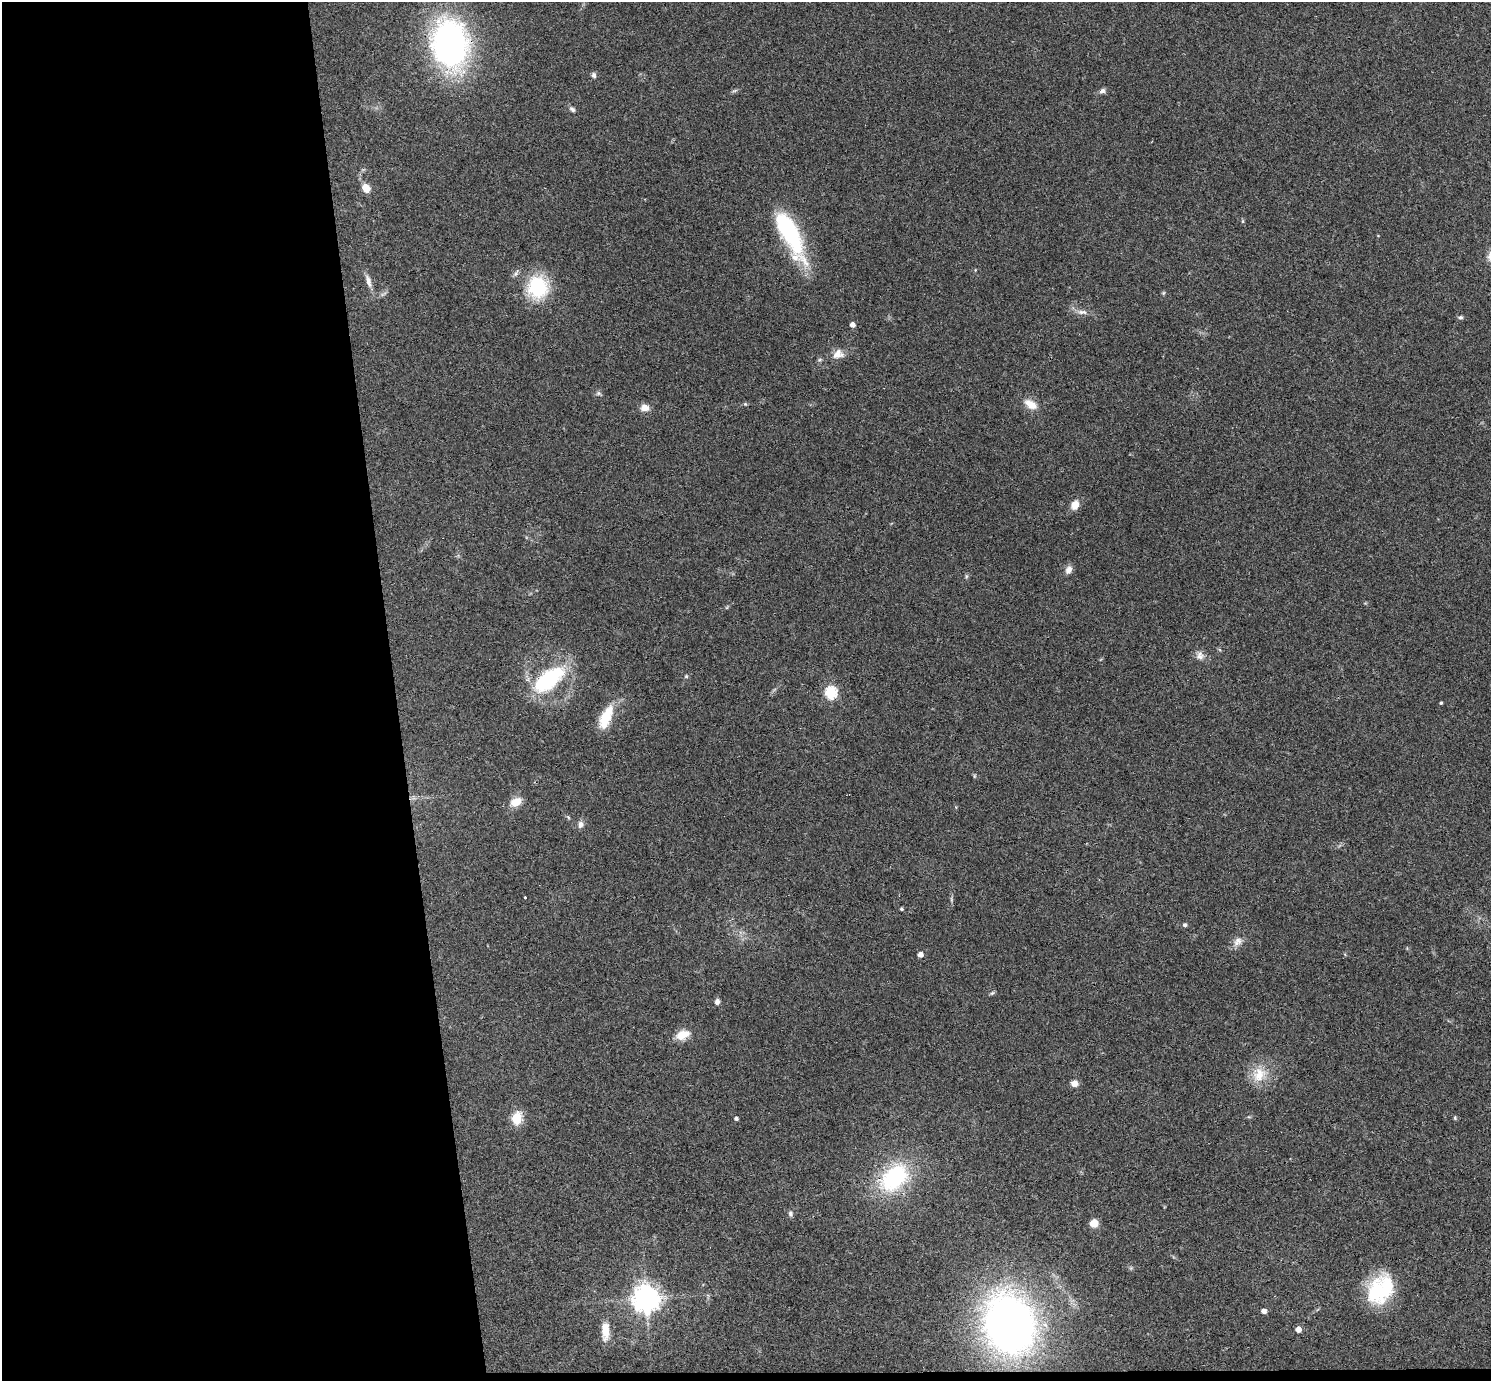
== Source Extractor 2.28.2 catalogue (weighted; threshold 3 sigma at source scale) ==
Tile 7 of 3 x 3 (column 1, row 3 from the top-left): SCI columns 58-1546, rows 238-1616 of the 4582 x 4510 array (HDU 1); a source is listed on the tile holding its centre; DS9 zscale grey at full resolution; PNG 1493 x 1383 px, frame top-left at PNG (2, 2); no overlay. Shown black and unused: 27% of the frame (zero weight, under 3 of 4 exposures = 6% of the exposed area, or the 3 px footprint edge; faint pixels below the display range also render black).
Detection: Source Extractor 2.28.2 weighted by HDU 2 'WHT'; one run over the whole footprint, this tile lists its part. Background 0.081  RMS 0.0058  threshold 0.026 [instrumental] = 3 sigma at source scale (4.5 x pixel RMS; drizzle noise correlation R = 1.50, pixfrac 1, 0.05/0.05 arcsec/px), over >= 5 px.
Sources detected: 61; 1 too faint to see at this stretch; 1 inside a brighter object's white glare — not listed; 1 inside a brighter listed object's ellipse — not listed separately; the other 58 listed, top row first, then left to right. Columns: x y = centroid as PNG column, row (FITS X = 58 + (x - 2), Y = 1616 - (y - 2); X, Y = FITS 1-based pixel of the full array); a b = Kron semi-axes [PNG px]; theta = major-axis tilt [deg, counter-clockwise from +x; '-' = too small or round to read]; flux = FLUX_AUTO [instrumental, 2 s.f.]
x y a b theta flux
450 44 41 28 -79 220
593 75 6 6 - 1.8
734 91 8 3 19 1.1
1102 91 9 6 36 1.9
572 109 9 5 -44 1.7
366 188 8 6 -60 8.4
1243 221 6 4 -90 0.71
789 232 53 19 -61 60
1378 235 4 3 - 0.39
368 281 19 7 -72 3.9
537 287 20 18 83 45
1163 293 5 5 - 0.79
1082 312 17 6 -4 3.6
1460 317 7 5 6 1.1
852 325 5 4 - 3.3
838 354 15 12 15 5.6
598 393 8 6 0 1.3
745 404 5 5 - 0.77
1031 404 18 10 -30 7.8
645 408 10 8 -6 5
1075 505 10 8 66 6.3
1069 570 11 7 66 3.6
966 576 7 4 82 0.94
1200 656 12 11 - 3.8
686 676 6 5 - 0.84
549 679 38 21 40 54
831 692 6 6 - 70
1441 703 3 3 - 0.73
606 717 32 13 67 17
974 776 6 4 90 0.72
516 802 17 11 31 6.9
568 817 7 4 -45 0.84
580 824 9 8 - 2.7
525 897 3 2 - 0.7
951 899 8 4 -89 1.1
901 909 4 4 - 0.78
1185 925 5 4 - 1.4
1238 942 15 10 43 4.4
920 954 5 5 - 3.9
992 993 6 5 - 1
717 1002 7 6 - 2.3
682 1035 17 10 20 8.9
1259 1074 23 20 67 14
1074 1083 8 7 - 3.6
1249 1117 6 3 -17 0.66
516 1118 6 5 - 45
1455 1118 6 5 - 0.78
736 1119 4 3 - 1.7
894 1178 34 23 44 60
790 1214 8 6 -84 1.7
1094 1223 8 8 - 6.7
1131 1268 6 5 - 0.92
1380 1289 34 25 56 44
646 1299 9 9 - 680
1264 1311 4 4 - 3.7
1010 1324 39 31 -71 450
1298 1329 5 5 - 4.6
605 1331 21 8 -89 9.4
Overlapping masked pixels (flux is a lower limit): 2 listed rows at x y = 450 44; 894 1178